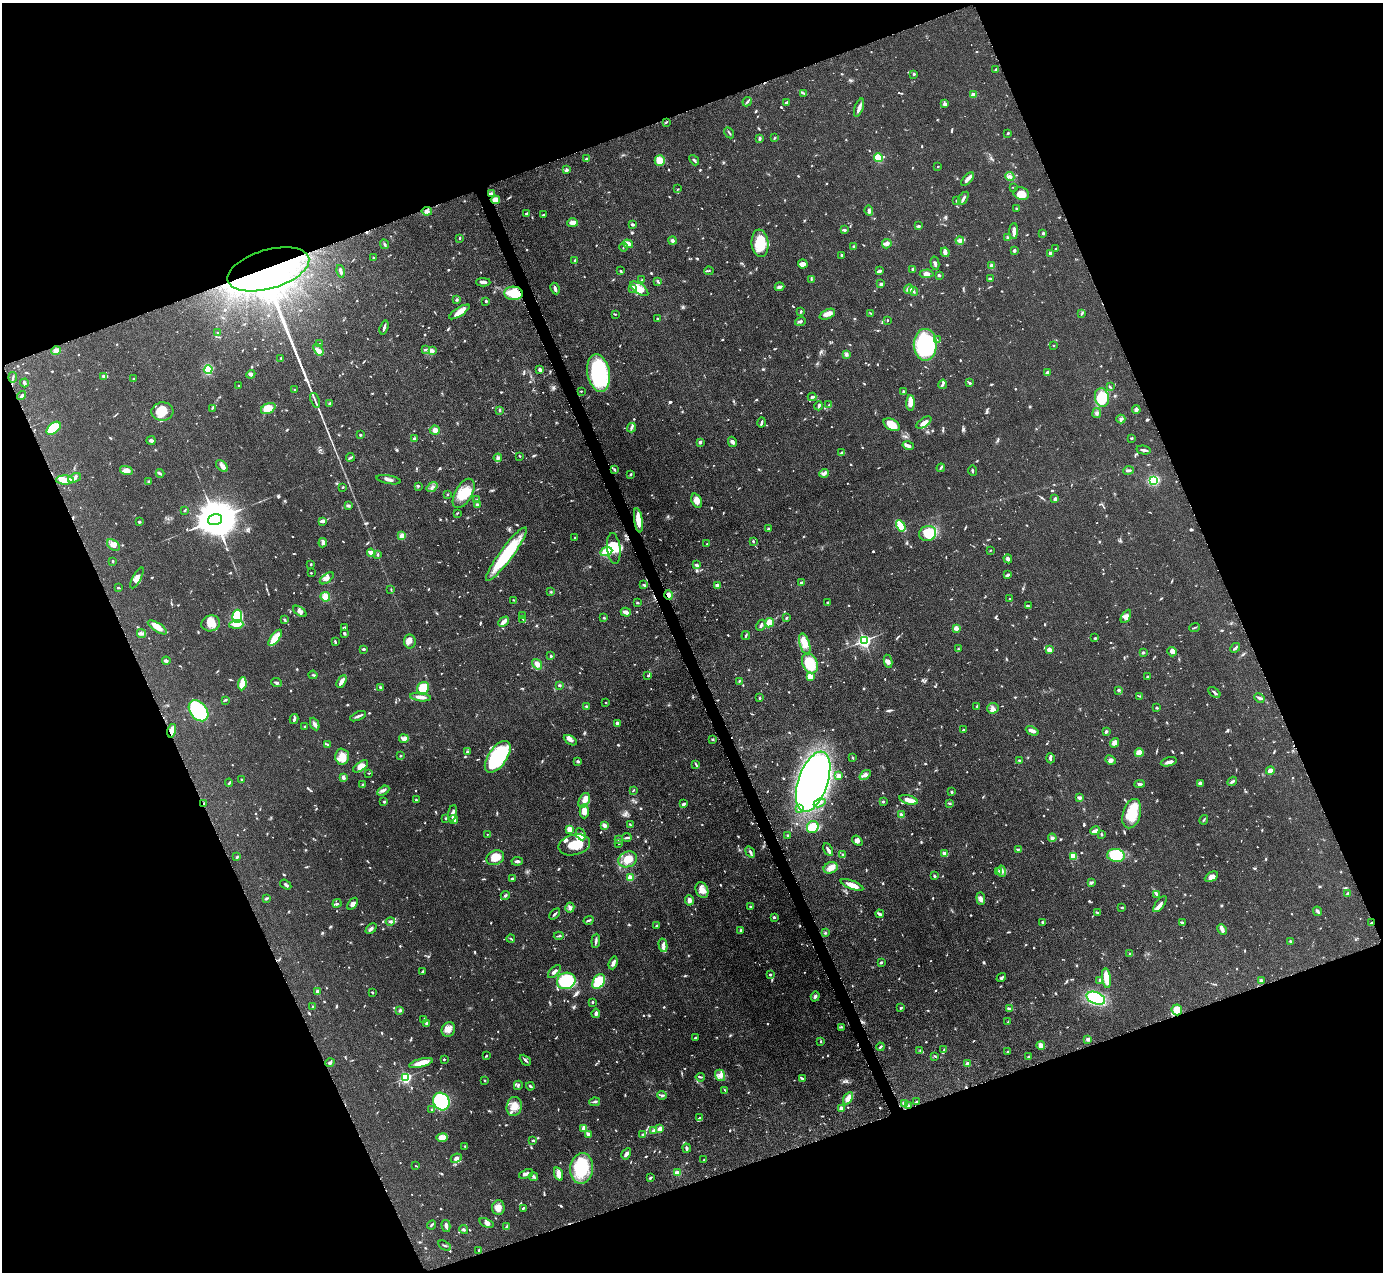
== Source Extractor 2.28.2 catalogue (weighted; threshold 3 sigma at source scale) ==
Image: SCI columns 4-5526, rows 284-5363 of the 5530 x 5515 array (HDU 1 of 3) = the unmasked area's bounding box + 8 px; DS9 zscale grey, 4 x 4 block average (1 PNG px = mean of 4 x 4 image px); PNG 1385 x 1274 px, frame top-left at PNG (2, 3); each listed source drawn as its Kron ellipse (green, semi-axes under 4 px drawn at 4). Shown black and unused: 42% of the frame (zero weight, under 4 of 8 exposures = <1% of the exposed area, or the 3 px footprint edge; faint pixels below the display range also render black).
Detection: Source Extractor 2.28.2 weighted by HDU 2 'WHT'. Background 0.0476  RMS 0.0039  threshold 0.0158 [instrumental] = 3 sigma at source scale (4.09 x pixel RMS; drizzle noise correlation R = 1.36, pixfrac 0.8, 0.05/0.05 arcsec/px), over >= 5 px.
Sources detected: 1293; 10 too faint to see at this stretch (4 x 4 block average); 14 inside a brighter object's white glare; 2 cosmic-ray / hot-pixel residue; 1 long thin detection or spike segment (spike, bleed or trail) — neither listed nor drawn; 37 coinciding with a brighter row at this scale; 81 inside a brighter listed object's ellipse — not listed separately; of the other 1148, all 500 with FLUX_AUTO >= 1.95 (the completeness limit of this list) listed and drawn (648 fainter detections not listed), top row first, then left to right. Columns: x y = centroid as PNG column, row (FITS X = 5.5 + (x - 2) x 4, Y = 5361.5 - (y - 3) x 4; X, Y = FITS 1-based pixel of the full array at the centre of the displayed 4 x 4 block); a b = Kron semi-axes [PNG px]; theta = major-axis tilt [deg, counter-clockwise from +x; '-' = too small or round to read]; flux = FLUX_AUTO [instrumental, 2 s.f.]
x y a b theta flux
996 69 3 3 - 2.4
914 74 2 2 - 5.1
804 93 4 2 - 2.1
973 95 2 2 - 41
747 102 5 2 - 3.7
786 102 3 2 - 4.3
945 104 4 4 - 5.8
859 108 9 3 70 13
666 122 3 2 - 2.7
729 133 6 2 -59 2.7
1008 133 2 2 - 3.9
760 138 4 2 - 3.9
775 138 3 2 - 2.2
586 158 3 2 - 2.7
878 158 4 3 - 54
660 160 5 5 - 23
694 160 6 2 -51 3.6
938 166 2 2 - 2.5
566 170 4 3 - 4
1010 176 4 2 - 4.2
968 179 8 3 48 13
1014 187 3 2 - 2
678 189 3 2 - 2.2
491 194 3 3 - 9.1
1021 194 8 6 -19 35
963 198 7 2 55 5.2
495 200 4 3 - 28
957 201 2 2 - 7.3
1016 208 2 2 - 2.4
427 211 5 4 - 7.7
869 211 5 2 - 5.4
526 213 2 2 - 3.9
543 215 3 2 - 2.7
573 223 5 3 - 13
633 224 4 3 - 3.2
918 226 3 2 - 3.3
844 230 3 2 - 5.5
1014 231 8 2 89 12
1043 233 2 2 - 5.6
460 238 3 2 - 2.1
1008 238 3 2 - 7.8
673 240 4 3 - 4
960 241 4 4 - 5.5
760 243 14 8 -83 67
384 244 5 2 - 3.3
628 244 5 3 - 23
887 244 5 4 - 7.3
854 246 3 2 - 4.3
624 247 4 2 - 2
1056 249 3 2 - 2
1014 251 3 2 - 5.6
945 252 5 3 - 8.8
1050 253 3 3 - 5.3
841 255 3 2 - 3.1
374 258 3 2 - 2.9
575 260 3 2 - 4
935 263 7 3 -77 5.9
803 264 5 4 - 11
992 266 2 2 - 56
268 269 42 19 16 250
913 269 4 3 - 4.6
340 271 6 2 -77 9.4
621 271 2 2 - 3.7
709 271 5 2 - 2.3
879 271 4 2 - 7.4
927 274 7 4 4 10
939 275 2 2 - 5.2
811 279 3 2 - 2.3
990 279 2 2 - 7.4
642 280 2 2 - 2.2
658 281 3 2 - 2.4
483 282 7 2 -2 7.7
881 284 2 2 - 6.6
779 287 5 2 - 7.3
555 288 6 2 -63 6.3
633 289 3 2 - 2.3
639 289 10 5 -36 24
909 289 5 4 - 6.7
913 291 4 3 - 4
513 293 9 6 -5 52
456 300 3 3 - 3
486 301 2 2 - 3.6
801 311 4 2 - 2.3
459 312 12 4 33 18
871 313 4 2 - 2.5
615 314 3 2 - 2.3
827 314 8 4 24 13
1081 314 4 2 - 2
657 319 4 2 - 2.3
887 320 2 2 - 2.5
800 321 5 2 - 4.6
384 327 7 2 73 6.2
217 333 2 2 - 4.3
937 340 3 2 - 2
319 344 2 2 - 2.7
925 345 16 11 -89 220
1054 345 2 2 - 3.9
426 349 3 2 - 2
318 350 6 4 -52 8.9
432 350 4 2 - 9.1
56 351 5 4 - 7.9
846 354 4 3 - 5.8
281 358 2 2 - 2.6
208 369 4 4 - 52
540 370 4 3 - 6.4
599 373 19 11 -78 220
1047 373 4 2 - 6.7
251 374 4 4 - 5.4
104 376 3 2 - 3
13 377 5 2 - 3
133 379 2 2 - 8.5
24 383 4 2 - 6
970 383 3 3 - 2.9
943 384 5 2 - 4.6
239 386 2 2 - 3.7
1110 387 3 2 - 3.3
295 390 2 2 - 2.1
581 391 2 2 - 2.1
903 392 3 2 - 3.2
21 396 5 2 - 4.6
812 397 4 2 - 4.2
1102 397 9 7 -79 88
315 400 8 2 -71 5.4
330 403 3 2 - 2.5
910 403 8 3 88 21
829 405 4 2 - 2.6
819 406 4 3 - 3.8
212 408 3 2 - 2
268 408 8 5 27 39
1136 409 4 3 - 5.8
499 410 2 2 - 4.3
162 411 11 9 5 27
1097 413 5 4 - 5.6
1121 419 4 3 - 3.9
762 422 5 2 - 5.1
924 423 9 3 35 18
892 425 9 5 -31 34
54 428 8 5 39 55
631 428 5 3 - 5.5
435 430 5 4 - 11
360 435 2 2 - 2.1
1132 438 2 2 - 2.6
414 439 3 3 - 3.8
151 440 4 3 - 6.4
700 442 3 2 - 3.5
732 442 5 4 - 5.5
908 446 5 3 - 8.4
1144 450 7 2 -11 6
842 453 4 3 - 3.3
520 456 3 2 - 2.1
350 457 4 2 - 3.3
498 458 4 3 - 4.6
222 466 7 4 -47 9.1
941 468 4 2 - 3.1
126 470 6 4 -12 16
615 470 4 2 - 3.5
1128 470 5 2 - 5.8
972 471 5 2 - 3
160 473 4 2 - 3.2
824 473 5 3 - 8.2
631 474 4 2 - 2.3
74 478 7 4 22 8.7
65 480 9 4 -1 29
389 480 12 2 -10 8.4
1154 480 4 3 - 98
148 481 2 2 - 2.1
418 486 3 2 - 2.6
343 487 3 2 - 2.1
432 487 6 3 37 6.4
464 493 16 8 60 45
447 494 2 2 - 2.5
1055 499 2 2 - 8.5
476 500 3 2 - 2
697 501 7 5 -66 16
348 505 4 2 - 2
477 505 3 3 - 2.4
184 511 3 2 - 2.5
457 513 2 2 - 2.2
215 520 7 5 17 12000
638 520 12 3 -82 32
323 521 3 2 - 14
140 522 3 2 - 3.3
901 526 6 3 -60 83
768 529 4 2 - 2.4
928 533 8 7 - 40
402 536 2 2 - 83
575 538 3 2 - 2
753 541 2 2 - 2.7
323 543 4 4 - 5.2
707 544 2 2 - 2.5
113 545 7 5 -34 13
614 549 15 6 -84 31
990 550 2 2 - 2.1
606 552 6 4 22 54
371 553 4 3 - 19
378 554 3 2 - 2.8
506 554 33 6 53 140
1008 559 4 3 - 4.2
113 561 3 2 - 2.8
311 564 2 2 - 2.5
697 565 2 2 - 9.2
311 573 2 2 - 2.5
1007 575 4 2 - 6.3
137 578 12 3 62 9.4
327 578 8 4 38 9.9
801 583 2 2 - 4.4
644 585 3 2 - 2.4
717 585 4 3 - 6.4
118 588 3 2 - 2.4
391 589 3 2 - 2
551 592 3 2 - 2.2
668 595 5 3 - 14
325 597 5 4 - 19
1010 599 2 2 - 2.8
514 600 3 2 - 2
827 602 2 2 - 2.2
637 603 2 2 - 3.8
1028 606 3 2 - 2
300 611 7 4 -37 8.6
626 612 5 2 - 13
237 616 7 5 86 110
523 616 2 2 - 2.7
1126 616 7 3 60 7.8
604 618 2 2 - 2.8
786 618 3 2 - 3.1
523 619 4 2 - 2.8
284 620 3 2 - 3.8
504 622 6 3 45 15
211 623 9 8 - 32
769 623 5 3 - 54
236 624 7 4 3 20
761 625 6 2 61 5.3
157 627 11 4 -32 16
1195 627 5 2 - 2.1
344 628 4 2 - 2.3
956 628 2 2 - 41
141 633 5 3 - 4.8
344 633 3 2 - 3.7
746 636 4 2 - 3
275 638 9 3 52 84
1095 638 3 2 - 2.1
410 641 7 6 - 13
864 641 2 2 - 640
335 642 4 2 - 2.8
805 644 11 5 -73 20
1235 648 5 2 - 3.9
363 649 3 2 - 4.6
958 649 4 2 - 2.2
1049 650 3 2 - 18
1143 652 3 2 - 2.5
1172 652 5 3 - 7.5
551 656 3 2 - 2.8
166 661 4 3 - 5
888 661 6 4 -80 7.1
810 663 10 7 -65 63
537 664 6 3 -53 13
313 675 4 2 - 2.8
648 676 3 2 - 3.1
810 676 4 4 - 24
1147 677 2 2 - 3.9
342 681 7 2 60 18
739 681 2 2 - 2.1
277 683 5 3 - 4
242 684 6 3 82 23
559 685 2 2 - 13
381 688 4 2 - 6.2
423 688 7 5 50 71
1119 690 3 2 - 4.5
1214 692 7 2 -38 4.1
1140 696 3 2 - 2.2
420 697 10 3 -7 17
760 698 2 2 - 3.1
1259 698 5 2 - 6
225 700 3 2 - 2.1
606 702 2 2 - 2.1
586 706 2 2 - 2.8
977 706 2 2 - 3.2
993 708 6 5 - 9.6
1157 708 2 2 - 11
198 711 12 8 -51 160
358 716 8 2 23 5.8
294 719 5 2 - 7.8
315 724 7 3 -65 8.4
617 724 3 2 - 12
305 727 3 2 - 3.8
963 730 3 2 - 3.1
172 731 7 2 77 39
1032 731 7 3 -23 8.7
1106 732 3 3 - 4
404 739 5 4 - 7.3
713 739 3 2 - 2.6
570 740 7 3 -32 7
1115 743 5 4 - 13
327 744 3 2 - 3
467 752 2 2 - 3.5
1139 753 4 4 - 19
400 756 3 2 - 2.1
342 757 8 7 - 23
498 757 18 9 55 180
852 758 3 2 - 2
1050 758 5 2 - 6.3
1019 760 3 2 - 2.3
1111 760 5 3 - 7.2
578 761 3 3 - 3.8
1169 762 8 3 14 8
696 765 3 2 - 2.1
361 766 8 4 33 19
1270 771 4 3 - 13
369 773 3 2 - 1.9
865 775 6 4 38 7
838 776 2 2 - 44
343 778 2 2 - 9.9
242 780 3 2 - 2.9
1232 781 5 2 - 5
813 782 31 14 71 1600
229 783 4 2 - 2.2
1140 784 5 3 - 4.4
1201 784 4 3 - 5
363 785 3 2 - 2.3
633 790 3 2 - 2
383 791 6 2 30 5.3
952 792 2 2 - 4.5
1079 798 3 2 - 8.5
416 800 2 2 - 5.2
584 800 8 5 65 12
908 800 9 3 -15 19
883 801 2 2 - 2.7
384 802 2 2 - 9.4
204 803 2 2 - 2.2
820 803 6 2 26 4.8
949 803 4 2 - 2.3
683 804 3 3 - 6.7
799 809 3 2 - 4.4
584 811 7 4 89 16
452 813 9 3 78 10
1132 814 15 9 74 64
902 815 3 2 - 6.8
446 818 3 2 - 2
454 819 4 2 - 12
1204 820 5 2 - 2.2
604 825 4 2 - 8.6
630 825 3 2 - 2.5
813 827 6 5 - 60
570 829 3 2 - 34
1095 831 5 2 - 11
487 834 2 2 - 2.6
581 834 6 4 -64 12
1102 834 3 2 - 2.6
788 835 2 2 - 3.7
627 837 5 2 - 2.6
1052 838 4 3 - 4.8
618 839 3 2 - 3.2
857 841 6 4 -39 7.8
619 844 2 2 - 2.2
574 845 16 10 13 51
1018 849 4 2 - 2.6
828 850 7 2 -62 8.6
750 852 6 3 -53 4.3
945 854 4 2 - 10
843 855 2 2 - 3.3
1116 855 9 6 -8 97
1073 856 3 2 - 37
237 857 3 2 - 2.5
495 858 9 7 27 33
628 859 9 7 25 29
517 861 5 3 - 4.8
831 868 7 5 21 13
1002 871 6 3 -79 6.2
998 872 3 2 - 2.4
934 876 4 2 - 2.7
1211 877 7 4 27 13
512 878 3 2 - 2.8
630 878 2 2 - 78
1091 882 4 3 - 4.6
286 884 6 2 -35 4.6
852 885 12 3 -20 28
702 890 8 6 -67 15
1156 894 3 2 - 2.3
1348 894 3 2 - 5
505 895 5 3 - 3.6
267 898 4 2 - 4.8
981 898 6 4 -86 8.5
689 900 5 4 - 9.3
337 903 4 2 - 3.5
352 904 7 4 55 7.6
1160 904 9 4 53 9.7
750 906 3 2 - 2.1
570 907 5 4 - 6.6
1122 908 2 2 - 4.3
1318 911 5 3 - 4.9
1097 912 4 2 - 2
555 914 6 2 44 3.7
880 914 4 2 - 5.4
774 917 2 2 - 4.7
589 920 5 2 - 4.3
390 921 4 3 - 4.3
1042 923 4 2 - 3
1182 923 4 2 - 3
1371 923 2 2 - 3.1
657 925 3 2 - 3.4
371 929 6 3 44 5.6
1222 929 5 2 - 13
741 931 4 2 - 5
825 933 2 2 - 2.7
559 936 5 2 - 3
511 939 4 2 - 2.2
596 941 7 2 85 5.2
1291 941 3 3 - 2.7
663 945 7 3 -79 7.4
1130 954 2 2 - 2.4
881 962 3 2 - 3
613 963 6 3 71 8.9
423 971 3 2 - 2.1
554 971 8 3 47 7
770 975 2 2 - 8.6
1001 978 5 2 - 5.1
1106 978 10 4 -81 35
1100 980 2 2 - 4.1
566 981 9 8 - 190
599 981 8 5 59 71
1261 981 4 3 - 3.3
318 992 4 3 - 8.2
372 992 2 2 - 2
815 996 5 3 - 4.3
1096 998 9 6 -22 140
592 1002 2 2 - 2.3
312 1006 2 2 - 6.8
901 1008 3 2 - 3
1009 1009 3 3 - 4.4
400 1010 2 2 - 5.3
1177 1010 5 5 - 39
596 1013 5 3 - 5.7
424 1019 4 2 - 4.7
1008 1022 2 2 - 2
427 1023 3 2 - 5.2
841 1027 3 2 - 2.2
448 1029 7 6 - 15
695 1038 3 2 - 2.6
1088 1039 3 3 - 5.6
821 1042 2 2 - 2.4
1041 1046 4 4 - 14
880 1047 4 2 - 3.8
944 1050 3 3 - 3.2
920 1051 3 2 - 2.2
1008 1051 4 2 - 2.5
486 1056 3 2 - 2.4
935 1056 4 2 - 2.1
1028 1057 2 2 - 2.4
444 1059 2 2 - 6.2
525 1060 6 2 -45 4.3
330 1063 4 3 - 4.3
421 1063 12 4 15 27
967 1064 2 2 - 28
720 1075 6 5 - 10
700 1077 5 2 - 2.6
405 1078 2 2 - 370
802 1078 3 2 - 3
484 1080 2 2 - 2.1
518 1085 4 2 - 5
530 1086 4 2 - 3
725 1090 3 2 - 2
662 1095 5 2 - 3.9
848 1098 7 4 57 18
441 1101 9 8 - 310
595 1102 5 2 - 3.6
917 1102 2 2 - 2.4
904 1103 3 2 - 2.3
908 1105 3 2 - 2.3
514 1106 10 7 76 22
841 1108 2 2 - 9.1
432 1110 2 2 - 2.7
699 1118 2 2 - 3
584 1128 2 2 - 62
660 1129 4 3 - 12
653 1130 3 2 - 3
588 1134 3 2 - 10
643 1134 3 2 - 2.4
442 1138 5 3 - 27
533 1141 3 2 - 3.4
465 1146 2 2 - 2
687 1148 4 2 - 5.8
626 1154 6 3 59 10
456 1158 6 4 25 7.3
704 1160 2 2 - 2.2
415 1166 2 2 - 2.3
581 1168 15 11 82 120
677 1173 3 2 - 22
526 1174 7 3 23 6.8
559 1174 7 4 -72 15
533 1177 4 3 - 4.2
650 1178 3 2 - 2.8
498 1208 7 6 - 15
523 1208 3 2 - 3.9
486 1223 7 4 -21 7.3
432 1225 5 2 - 2.8
446 1226 6 3 -76 6.3
506 1226 4 2 - 2
464 1229 4 2 - 3.5
445 1246 7 2 -28 2.4
479 1250 2 2 - 2.7
Overlapping masked pixels (flux is a lower limit): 9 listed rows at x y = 491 194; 495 200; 268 269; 513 293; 638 520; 668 595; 172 731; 204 803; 1371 923
Diffuse or blended objects may show on this block-average render without a row.